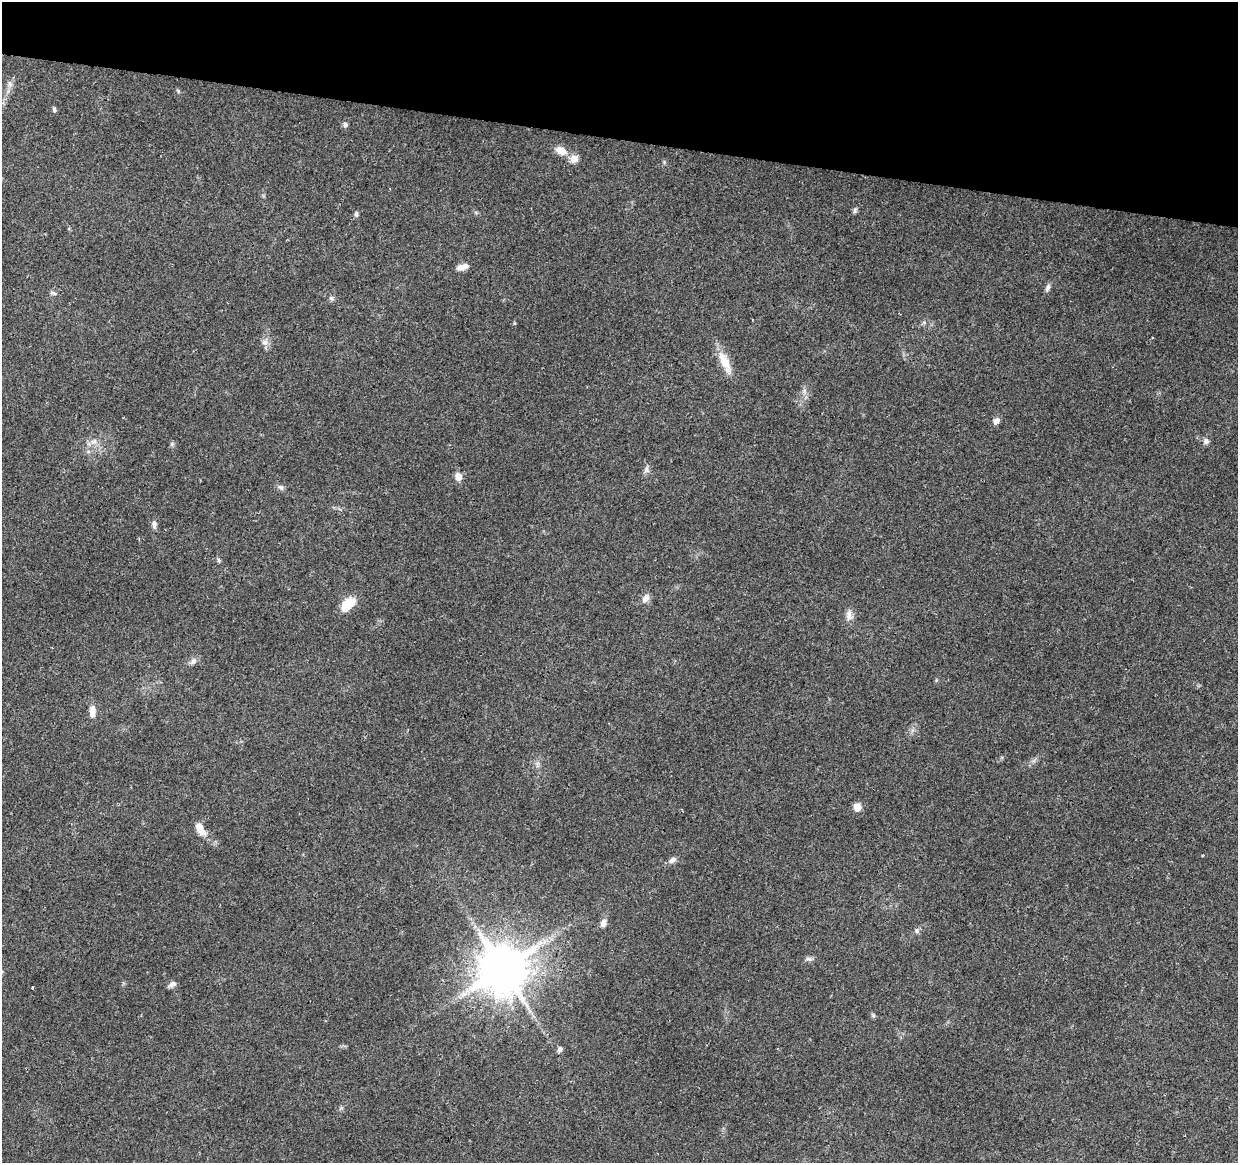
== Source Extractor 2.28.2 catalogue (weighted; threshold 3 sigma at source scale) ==
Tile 2 of 4 x 4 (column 2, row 1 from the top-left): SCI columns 1237-2472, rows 3708-4868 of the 4952 x 5152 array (HDU 1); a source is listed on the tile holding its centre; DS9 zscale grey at full resolution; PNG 1240 x 1165 px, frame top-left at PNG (2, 2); no overlay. Shown black and unused: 12% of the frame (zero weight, under 2 of 3 exposures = <1% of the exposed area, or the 3 px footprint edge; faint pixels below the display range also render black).
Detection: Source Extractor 2.28.2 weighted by HDU 2 'WHT'; one run over the whole footprint, this tile lists its part. Background 0.0677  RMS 0.0081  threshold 0.0366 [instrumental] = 3 sigma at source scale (4.5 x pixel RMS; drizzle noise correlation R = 1.50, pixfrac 1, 0.0396/0.0396 arcsec/px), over >= 5 px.
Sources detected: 43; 1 inside a brighter listed object's ellipse — not listed separately; the other 42 listed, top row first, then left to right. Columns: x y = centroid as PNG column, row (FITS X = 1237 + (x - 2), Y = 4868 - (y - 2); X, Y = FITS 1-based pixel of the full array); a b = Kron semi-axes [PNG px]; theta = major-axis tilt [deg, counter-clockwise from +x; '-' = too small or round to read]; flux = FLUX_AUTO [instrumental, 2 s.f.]
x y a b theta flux
10 84 7 4 -72 1.9
178 91 6 4 -72 1
54 109 6 5 - 1.7
345 125 7 6 - 2
561 151 12 8 -27 9.5
574 159 12 10 42 5.3
855 210 8 5 72 1.6
356 214 7 5 90 1.5
462 267 15 7 13 5.6
1048 287 11 5 70 2.7
53 293 7 4 -2 1.5
331 298 6 6 - 1.9
924 322 6 5 - 1.5
514 323 5 3 - 0.76
1152 338 3 2 - 0.79
265 342 9 8 - 3.5
724 361 31 11 -64 14
996 421 9 7 54 3.7
94 441 11 6 15 3.7
1206 441 8 8 - 2.8
172 444 6 4 0 1.2
647 469 11 5 -86 2.6
458 476 8 7 - 6.7
280 487 9 7 -22 2.3
154 525 11 6 -83 2.8
219 560 6 5 - 1.2
646 598 11 8 59 4.4
348 604 17 10 41 17
849 615 16 7 -86 5.3
193 661 9 7 49 3.1
92 710 11 8 72 5
857 807 9 8 - 6.3
200 829 17 8 -56 9
672 860 11 6 33 3.4
603 923 10 7 74 4.2
917 930 8 6 90 1.8
808 959 10 5 -16 2.2
503 968 13 12 - 3900
172 984 11 6 31 2.8
32 987 3 2 - 1.1
873 1015 7 5 -68 1.4
560 1049 6 5 - 2.6